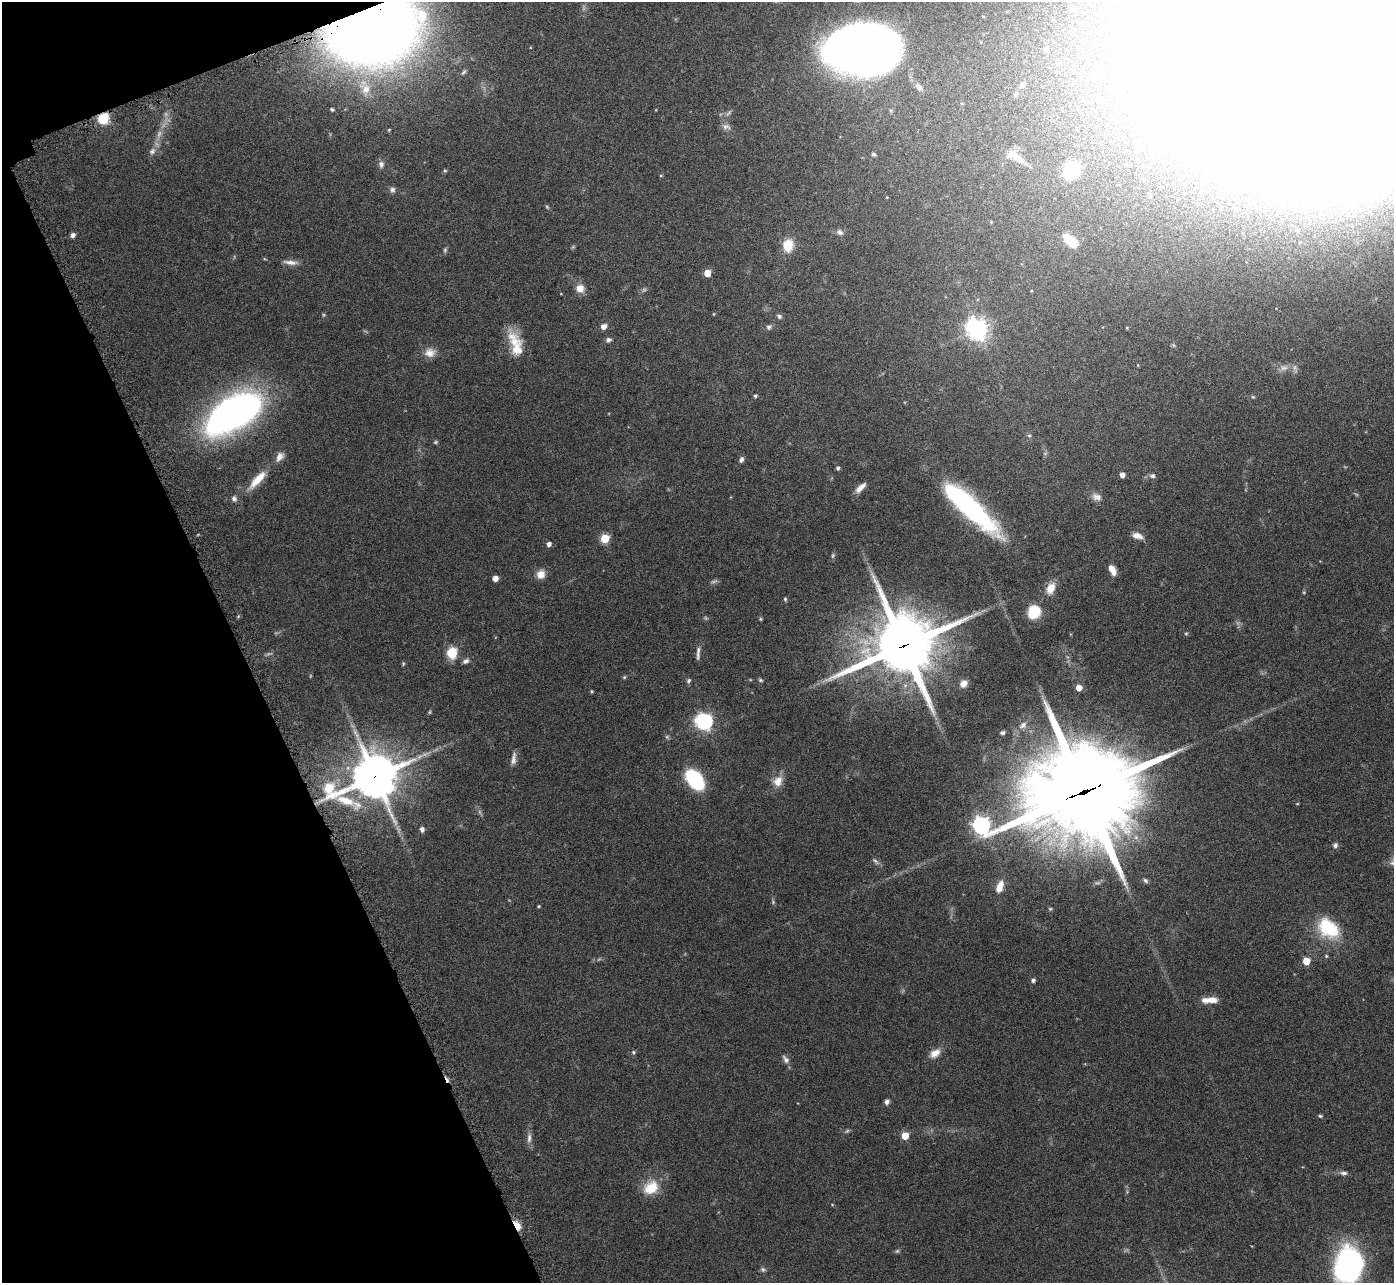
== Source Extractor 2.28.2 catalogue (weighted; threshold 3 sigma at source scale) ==
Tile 5 of 4 x 4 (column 1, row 2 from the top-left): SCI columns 45-1436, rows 2752-4032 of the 5657 x 5637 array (HDU 1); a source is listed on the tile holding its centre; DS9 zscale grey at full resolution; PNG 1396 x 1285 px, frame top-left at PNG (2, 2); no overlay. Shown black and unused: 19% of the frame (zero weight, under 4 of 7 exposures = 4% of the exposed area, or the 3 px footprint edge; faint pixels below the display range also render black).
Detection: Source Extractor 2.28.2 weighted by HDU 2 'WHT'; one run over the whole footprint, this tile lists its part. Background 0.0744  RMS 0.0036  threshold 0.0149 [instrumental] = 3 sigma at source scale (4.09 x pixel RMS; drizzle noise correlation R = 1.36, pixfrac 0.8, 0.05/0.05 arcsec/px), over >= 5 px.
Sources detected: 140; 15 too faint to see at this stretch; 7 inside a brighter object's white glare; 1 cosmic-ray / hot-pixel residue — not listed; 4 inside a brighter listed object's ellipse — not listed separately; the other 113 listed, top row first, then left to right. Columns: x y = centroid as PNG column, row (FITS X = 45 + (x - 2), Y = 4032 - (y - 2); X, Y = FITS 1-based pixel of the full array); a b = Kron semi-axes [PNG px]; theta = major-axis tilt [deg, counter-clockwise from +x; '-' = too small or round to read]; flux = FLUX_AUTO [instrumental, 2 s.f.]
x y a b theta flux
1073 8 6 6 - 1.2
983 16 4 3 - 0.21
372 30 63 43 15 590
861 47 55 35 5 330
1046 49 5 5 - 1
463 72 9 5 52 0.73
1094 72 8 7 - 1.1
1023 84 9 6 53 0.99
919 87 12 7 -48 1.3
366 89 18 14 -55 5.5
1016 94 7 5 56 0.55
332 109 4 3 - 0.54
103 118 11 10 - 8
726 127 13 7 -17 1.5
1136 147 5 5 - 0.46
152 151 10 8 53 1.4
873 154 6 4 -16 0.5
1018 159 20 10 -39 4.4
381 164 9 7 -85 1.4
1072 170 19 15 58 19
445 171 5 4 - 0.41
392 190 8 7 - 1.1
1150 196 5 4 - 0.54
547 207 6 4 -46 0.42
840 232 10 7 -33 1.1
73 235 5 4 - 1.3
1071 241 13 7 -44 9.1
788 245 13 10 82 6.5
445 250 6 5 - 0.53
290 262 20 6 -5 2
707 273 5 5 - 5.7
580 288 10 9 - 3.1
714 314 5 3 - 0.27
779 316 6 6 - 0.87
603 326 7 6 - 1.8
769 327 7 6 - 0.91
977 329 8 7 - 210
608 340 7 6 - 1.1
514 342 29 17 -83 7.3
430 353 15 12 7 3.1
1138 365 5 3 - 0.24
755 396 4 4 - 0.65
233 413 52 25 31 160
1029 435 5 5 - 0.47
1045 453 6 4 19 0.45
741 460 7 5 66 0.94
838 468 5 5 - 0.59
1122 475 4 4 - 1.8
1152 476 7 6 - 1
257 480 32 10 47 6.4
861 487 15 6 44 2.4
1096 497 13 9 -19 1.9
234 499 7 6 - 1.1
970 507 67 16 -43 64
1137 536 13 7 -15 2.1
605 538 5 5 - 14
549 544 5 4 - 1.4
833 555 7 5 87 0.54
1112 570 11 6 -64 2.7
541 574 10 10 - 3
495 578 5 4 - 2.5
1051 588 12 8 67 4.7
785 599 5 4 - 0.47
1034 612 11 10 - 12
238 616 4 4 - 0.37
760 619 5 4 - 0.35
1186 633 6 4 1 0.37
904 645 22 20 23 2400
452 653 10 8 82 9.3
698 653 18 4 87 1.4
466 661 9 6 26 1.1
403 664 6 4 79 0.39
624 677 5 4 - 0.42
760 680 6 4 -16 0.47
689 681 7 5 48 0.64
963 683 8 7 - 2.3
1079 688 5 5 - 3.6
591 691 4 4 - 0.36
429 712 6 4 88 0.39
704 721 9 7 -9 100
1023 725 12 8 37 1.8
1003 733 5 4 - 0.7
513 759 17 6 82 1.7
375 776 15 14 - 1100
695 779 14 9 -53 43
778 781 15 12 56 3.6
329 788 18 11 -44 20
1084 792 37 31 15 6100
1297 804 4 3 - 0.27
981 825 9 7 -30 120
422 829 5 4 - 1.3
1335 845 7 7 - 0.93
1145 880 7 5 -44 0.76
1000 887 17 9 70 3.7
538 906 3 3 - 0.34
1050 909 5 4 - 0.37
1328 928 31 22 -41 16
1326 956 5 4 - 0.4
1306 961 5 5 - 7.4
1033 980 5 4 - 0.93
1212 1000 12 7 1 3.5
633 1052 5 5 - 0.57
935 1053 15 9 36 3
786 1059 12 7 -53 1.4
887 1102 6 5 - 1
1320 1116 5 4 - 0.49
905 1136 5 5 - 7.6
529 1138 15 6 89 1.7
1344 1173 10 6 -4 1.1
651 1188 19 14 34 8.1
517 1225 12 6 -58 4.1
1348 1266 23 18 74 110
763 1270 8 6 -39 0.74
Overlapping masked pixels (flux is a lower limit): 6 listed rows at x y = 372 30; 103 118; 904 645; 375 776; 1084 792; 517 1225
Isophote crosses this tile's border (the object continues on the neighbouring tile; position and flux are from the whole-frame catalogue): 3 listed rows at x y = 372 30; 861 47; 1348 1266